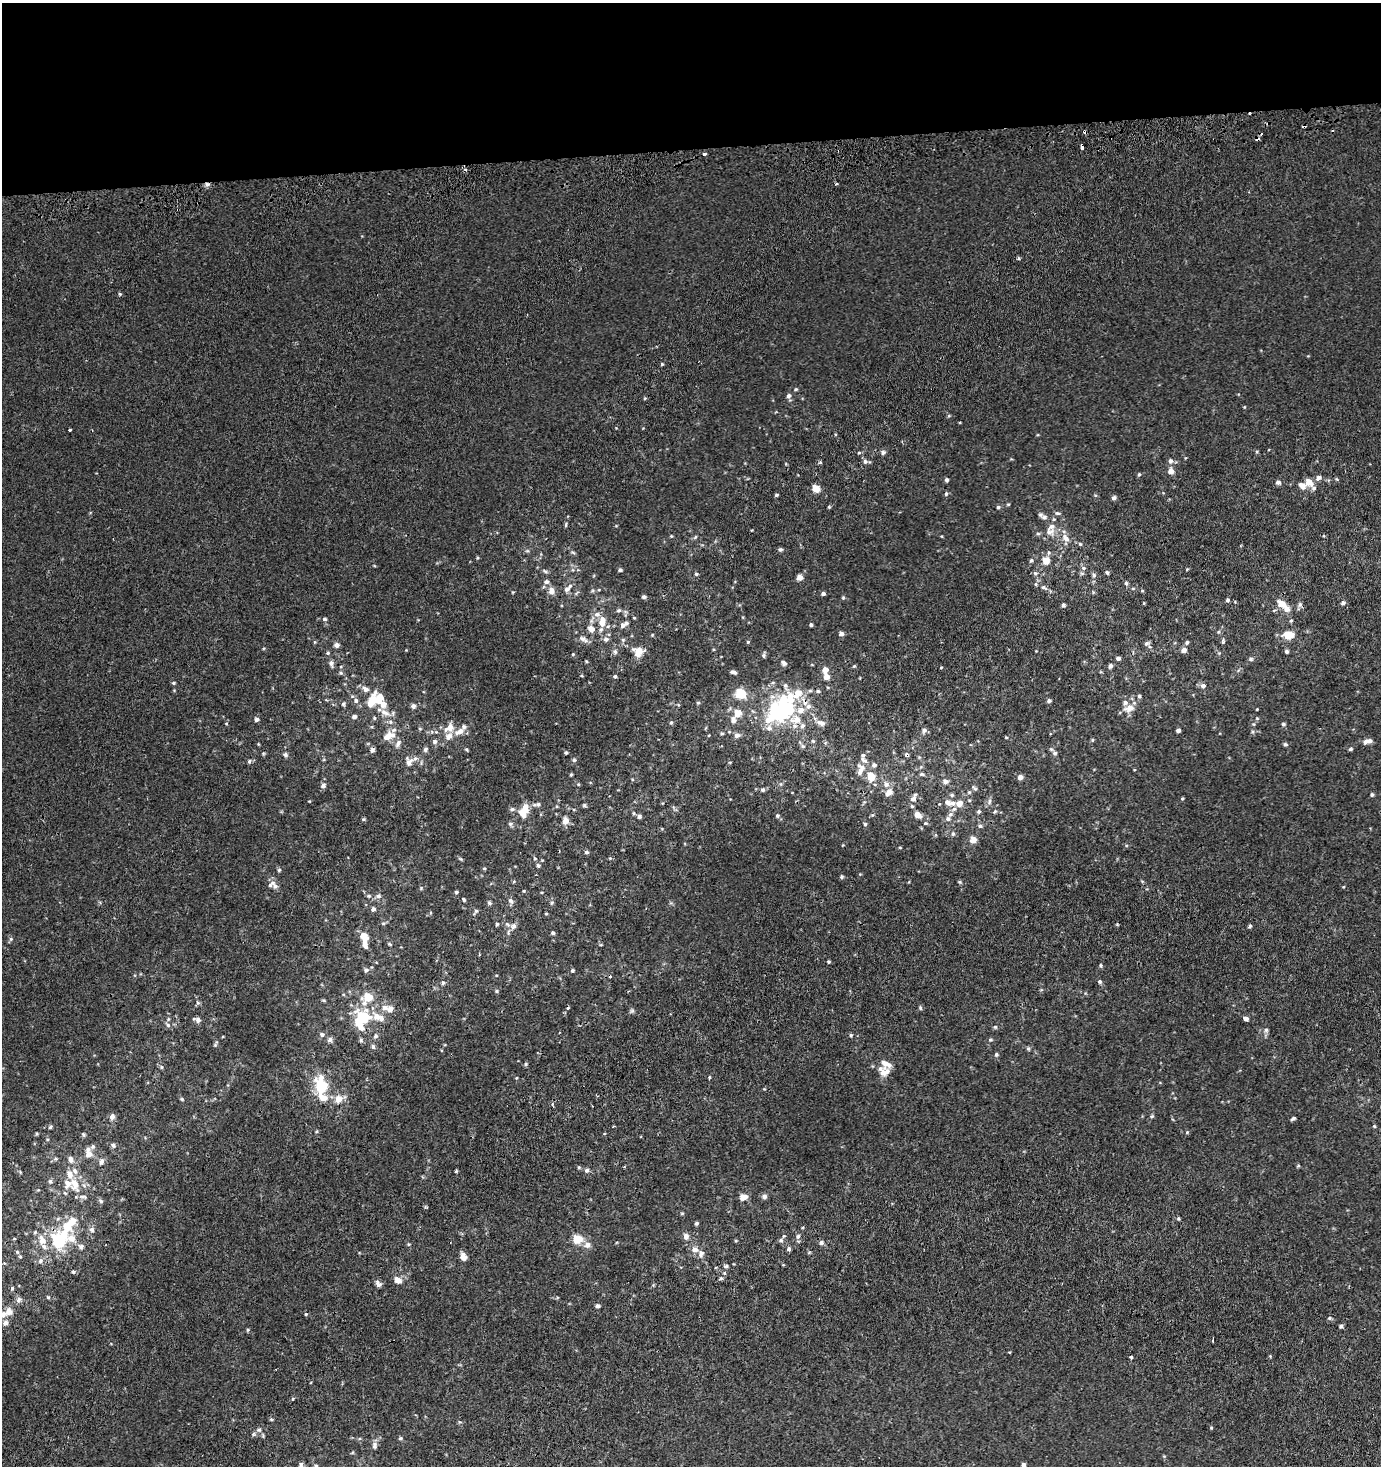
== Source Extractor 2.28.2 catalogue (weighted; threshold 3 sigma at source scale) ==
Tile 2 of 3 x 3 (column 2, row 1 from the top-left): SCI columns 1408-2786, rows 2963-4426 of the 4188 x 4463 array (HDU 1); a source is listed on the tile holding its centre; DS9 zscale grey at full resolution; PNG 1383 x 1468 px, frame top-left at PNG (2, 3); no overlay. Shown black and unused: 10% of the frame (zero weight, under 2 of 3 exposures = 3% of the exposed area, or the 3 px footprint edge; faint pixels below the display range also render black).
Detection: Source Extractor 2.28.2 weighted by HDU 2 'WHT'; one run over the whole footprint, this tile lists its part. Background 7.90e-04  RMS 0.0026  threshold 0.0116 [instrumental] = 3 sigma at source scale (4.5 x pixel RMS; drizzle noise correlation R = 1.50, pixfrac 1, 0.0396/0.0396 arcsec/px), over >= 5 px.
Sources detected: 426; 1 inside a brighter object's white glare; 14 cosmic-ray / hot-pixel residue — not listed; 53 inside a brighter listed object's ellipse — not listed separately; the other 358 listed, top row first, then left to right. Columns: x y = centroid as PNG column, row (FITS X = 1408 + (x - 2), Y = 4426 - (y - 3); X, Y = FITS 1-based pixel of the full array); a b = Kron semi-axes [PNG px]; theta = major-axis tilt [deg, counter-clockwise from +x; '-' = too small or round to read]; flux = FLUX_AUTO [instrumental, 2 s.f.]
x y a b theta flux
1082 146 5 3 - 3.5
704 153 3 3 - 2.6
836 184 4 3 - 0.21
1018 258 4 3 - 0.52
120 294 5 4 - 0.3
662 364 4 4 - 0.31
796 389 5 4 - 0.3
789 396 7 6 - 0.78
645 398 5 3 - 0.25
1244 407 5 3 - 0.22
949 416 6 3 -17 0.31
70 430 3 3 - 0.47
883 452 7 6 - 0.66
859 453 5 4 - 0.33
865 461 8 7 - 0.74
1171 461 7 7 - 0.87
820 462 5 4 - 0.33
786 464 5 3 - 0.21
1171 471 7 6 - 1.5
1139 474 5 4 - 0.4
1318 478 8 6 36 1
1337 479 5 4 - 0.27
947 480 5 4 - 0.53
1278 482 6 6 - 0.78
1309 482 9 6 -40 2.7
1302 486 9 6 -33 2
816 488 6 6 - 3.2
946 494 6 4 74 0.44
776 495 5 3 - 0.34
1114 498 6 5 - 0.65
1008 504 5 4 - 0.29
829 507 5 4 - 0.26
998 507 6 5 - 0.44
1057 513 8 4 -6 0.52
1044 517 8 8 - 1
566 525 7 3 81 0.36
752 530 4 3 - 0.17
1049 532 17 11 -17 2.7
671 536 5 3 - 0.25
695 537 6 4 48 0.41
1066 538 13 8 -50 2.1
1080 544 5 5 - 0.36
780 549 5 5 - 0.5
527 551 6 4 17 0.37
573 552 7 3 -10 0.34
1031 560 7 5 84 0.49
1046 561 8 7 - 3.1
1083 568 7 6 - 0.73
1187 569 5 3 - 0.24
620 570 5 4 - 0.53
545 571 8 4 -23 0.55
1107 572 5 5 - 0.48
1035 573 6 5 - 0.58
696 574 5 4 - 0.36
1094 575 7 6 - 0.65
800 577 5 5 - 2
546 582 7 6 - 0.81
1126 583 7 5 -89 0.48
1044 587 12 6 -24 1.1
567 589 9 7 39 1.1
552 591 9 6 90 1.7
592 591 6 4 19 0.35
1142 591 5 4 - 0.32
577 593 8 3 45 0.38
823 593 5 4 - 0.58
644 597 5 4 - 0.6
843 597 5 4 - 0.33
1227 600 5 5 - 0.48
1235 602 5 3 - 0.22
1343 603 6 5 - 0.62
1281 604 14 9 -34 3
1063 605 5 5 - 0.57
1300 605 8 7 - 0.82
619 610 7 4 28 0.51
634 618 4 3 - 0.26
324 619 6 6 - 0.53
1291 620 5 5 - 0.34
602 622 14 9 84 3.2
623 625 9 6 53 1
811 625 4 3 - 0.45
591 629 10 8 -39 1.8
841 634 5 5 - 0.89
652 635 5 3 - 0.23
1289 635 14 9 4 3.8
583 639 16 7 -32 1.5
606 639 7 7 - 0.9
623 640 6 5 - 0.49
1223 641 7 4 81 0.44
314 642 6 4 90 0.27
748 642 4 4 - 0.36
1187 642 5 4 - 0.48
1147 643 8 6 25 0.69
336 645 6 5 - 1.1
1184 650 5 5 - 1.4
615 651 7 5 -88 0.66
1286 651 5 5 - 0.5
638 652 8 8 - 4.2
328 653 6 4 21 0.36
573 654 5 4 - 0.3
764 656 6 6 - 0.51
1118 658 5 4 - 0.73
1251 659 6 5 - 0.57
586 661 5 3 - 0.26
331 663 9 6 -85 0.85
784 663 8 6 -34 0.74
854 666 5 3 - 0.27
1110 666 6 5 - 0.69
941 667 4 2 - 0.18
825 670 7 6 - 1.5
733 672 7 4 -22 0.77
341 673 5 5 - 0.41
615 676 5 4 - 0.44
827 677 5 5 - 2
173 683 5 4 - 0.37
1203 686 6 6 - 0.92
365 689 10 7 -41 1.4
818 691 5 4 - 0.4
740 693 6 6 - 9.9
798 693 14 9 51 3.3
1139 696 5 4 - 0.39
356 701 6 6 - 0.81
372 701 21 11 67 5.3
1049 701 5 4 - 0.66
698 703 5 4 - 0.31
343 704 5 4 - 0.5
413 706 5 5 - 0.9
773 706 27 12 39 7.7
809 706 8 7 - 1.1
1129 708 12 8 20 2.5
1257 709 3 2 - 0.18
787 710 15 13 32 19
385 713 17 8 -26 2.3
738 713 7 7 - 3.1
354 717 6 5 - 0.74
256 719 6 5 - 0.69
733 720 10 7 81 1.1
796 720 12 9 7 3.5
671 723 5 4 - 0.36
821 723 14 7 -17 1.4
1283 724 5 5 - 0.48
464 727 7 7 - 0.76
420 728 6 4 -2 0.29
449 728 16 10 34 2.7
769 728 9 9 - 1.4
1178 730 4 3 - 0.76
924 731 8 6 49 0.78
722 733 5 4 - 0.41
737 735 8 7 - 0.94
388 736 16 9 26 3.2
1006 737 4 3 - 0.24
1092 740 5 4 - 0.3
813 741 5 5 - 0.4
1370 741 7 7 - 0.99
435 742 7 6 - 0.72
398 744 13 6 62 1.1
1285 744 6 5 - 0.46
803 746 8 5 -27 0.55
425 749 6 6 - 0.68
466 749 5 4 - 0.3
1350 749 5 4 - 0.44
372 750 6 5 - 0.74
566 753 4 4 - 0.38
1055 753 8 6 -48 0.72
285 755 7 6 - 0.66
574 760 5 5 - 0.41
249 761 6 5 - 0.52
409 762 11 9 88 1.7
730 762 5 3 - 0.2
874 765 7 7 - 0.87
861 769 17 10 76 2.6
922 774 8 5 -7 0.55
571 775 4 3 - 0.3
871 776 10 8 -74 4.3
1020 777 5 5 - 1.2
945 782 7 7 - 1.2
578 784 4 4 - 0.28
886 784 8 7 - 1.3
323 785 6 6 - 0.9
974 788 9 4 -45 0.46
763 790 6 5 - 0.53
969 792 6 5 - 0.47
889 793 13 8 43 2
952 795 6 5 - 0.45
1372 795 5 4 - 0.49
913 798 12 7 63 1.4
1182 798 4 3 - 0.29
309 801 4 3 - 0.18
989 801 10 5 80 0.77
947 802 10 8 -34 1.5
959 803 7 6 - 2.1
538 804 7 6 - 0.66
584 805 5 4 - 0.43
525 807 21 9 84 3.4
512 809 7 5 1 0.63
979 811 6 5 - 0.52
995 811 6 4 52 0.35
634 813 5 4 - 0.34
918 815 7 6 - 2
639 816 5 5 - 0.69
777 816 6 5 - 0.48
363 819 5 4 - 0.36
948 819 6 6 - 0.84
565 821 7 6 - 2.5
925 823 6 5 - 0.43
511 824 6 6 - 0.61
865 824 5 4 - 0.48
980 826 6 4 0 0.51
953 834 6 5 - 0.43
973 840 6 5 - 2.6
843 845 5 3 - 0.21
586 852 5 4 - 0.51
535 858 5 4 - 0.33
460 859 6 4 -21 0.35
538 865 6 6 - 0.51
484 868 5 4 - 0.3
279 870 5 5 - 0.4
842 877 5 4 - 0.44
514 881 4 3 - 0.26
960 882 5 4 - 0.33
275 886 11 7 -62 1.2
421 888 5 4 - 0.31
524 891 4 4 - 0.26
456 892 5 4 - 0.41
369 896 7 5 -12 0.6
378 896 8 7 - 0.89
464 899 5 3 - 0.4
511 901 10 7 -69 0.91
489 903 6 5 - 0.45
552 903 6 5 - 0.41
373 909 6 5 - 0.76
476 911 9 5 55 0.51
546 914 4 3 - 0.29
383 923 6 4 0 0.37
497 924 5 4 - 0.4
507 924 9 5 -41 0.81
1117 924 5 4 - 0.23
513 926 8 6 74 1.1
1250 926 4 3 - 0.5
553 933 5 4 - 0.56
364 936 11 8 -38 2.5
11 939 6 5 - 0.46
389 944 6 4 -27 0.32
828 961 4 4 - 0.33
1101 966 6 4 -90 0.39
366 970 6 5 - 0.73
572 970 4 4 - 0.35
1100 981 5 5 - 0.46
443 983 5 4 - 0.5
497 991 5 4 - 0.36
368 997 9 7 -1 4.7
323 1000 6 3 -1 0.28
385 1008 9 8 - 1.5
920 1008 5 4 - 0.43
632 1011 8 5 41 0.49
363 1017 15 12 -26 9.3
1246 1018 4 3 - 3.2
381 1019 9 7 78 1.2
198 1020 8 6 -48 0.89
168 1025 9 5 -43 0.66
995 1027 5 5 - 0.39
1266 1030 7 5 89 0.66
322 1034 6 6 - 0.64
851 1035 5 5 - 0.36
376 1036 7 6 - 0.57
330 1039 6 6 - 0.86
361 1040 6 4 -87 0.5
990 1040 5 5 - 0.42
215 1045 4 4 - 0.32
373 1047 6 5 - 0.64
1028 1049 6 5 - 0.37
996 1054 6 5 - 0.46
526 1064 5 5 - 0.36
161 1067 5 5 - 0.44
884 1072 13 8 27 2.3
516 1078 4 3 - 0.2
709 1078 3 3 - 0.41
322 1086 14 12 -58 11
182 1099 5 4 - 0.34
338 1099 10 7 26 3.1
552 1105 7 2 -69 0.28
112 1116 6 6 - 1.4
1152 1116 5 5 - 0.36
1293 1118 6 4 32 0.5
1374 1126 4 4 - 0.29
50 1127 6 4 49 0.39
1187 1132 5 4 - 0.31
37 1134 4 4 - 0.31
83 1134 5 5 - 0.43
604 1134 3 3 - 0.3
113 1145 7 6 - 0.7
93 1146 7 6 - 0.56
89 1154 7 7 - 2
55 1159 7 5 1 0.54
70 1159 9 7 -69 1.3
101 1161 8 6 76 1
1298 1166 5 4 - 0.31
579 1167 5 4 - 0.34
587 1170 6 6 - 0.7
456 1171 5 4 - 0.26
50 1181 6 5 - 0.61
75 1184 23 12 -70 5.1
65 1193 6 4 -44 0.35
764 1196 7 6 - 0.78
743 1197 7 5 11 2.6
101 1201 7 5 -37 0.49
425 1207 4 4 - 0.32
682 1213 5 4 - 0.3
1178 1219 5 4 - 0.34
72 1220 14 12 52 3.2
696 1223 4 4 - 0.54
92 1229 7 7 - 0.86
686 1236 7 6 - 1.3
798 1236 7 6 - 0.74
577 1239 7 6 - 6.4
42 1240 12 8 -70 2.6
59 1240 19 15 52 16
781 1240 6 5 - 0.55
736 1241 4 4 - 0.27
821 1242 6 6 - 0.76
408 1244 5 4 - 0.3
587 1245 10 8 22 1.4
81 1247 8 7 - 0.91
695 1249 9 7 -5 1.6
789 1249 6 4 73 0.6
17 1252 6 5 - 0.38
463 1256 8 6 -75 1.9
40 1261 8 7 - 0.86
734 1264 4 3 - 0.17
726 1266 6 4 15 0.48
73 1272 3 3 - 1.4
724 1273 6 5 - 0.4
721 1278 6 5 - 0.49
398 1280 9 6 -37 1.8
378 1284 10 6 -54 0.97
12 1288 5 4 - 0.36
48 1297 5 5 - 0.33
19 1300 8 6 73 0.91
597 1306 5 5 - 0.67
9 1312 9 9 - 1.8
1329 1318 5 4 - 0.38
5 1323 8 6 62 0.92
1341 1326 4 4 - 0.57
248 1330 5 4 - 0.32
1213 1340 3 2 - 1.3
1009 1352 3 3 - 0.23
1270 1356 5 3 - 0.22
1131 1357 3 3 - 2.4
293 1399 5 3 - 0.25
271 1419 5 4 - 0.33
459 1422 6 5 - 0.36
1211 1428 4 4 - 0.26
259 1430 7 6 - 0.78
400 1438 5 4 - 0.38
374 1445 11 7 88 1
352 1453 6 3 19 0.26
1023 1465 5 5 - 0.59
301 1466 9 5 74 0.72
315 1466 5 4 - 0.45
Overlapping masked pixels (flux is a lower limit): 2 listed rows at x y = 1082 146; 59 1240
Isophote crosses this tile's border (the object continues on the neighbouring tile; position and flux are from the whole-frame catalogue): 2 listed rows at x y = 301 1466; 315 1466